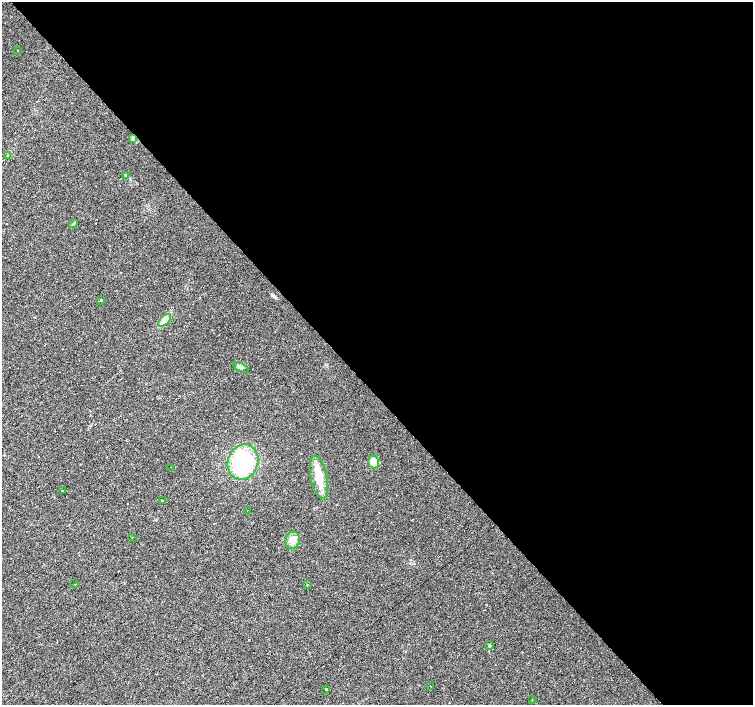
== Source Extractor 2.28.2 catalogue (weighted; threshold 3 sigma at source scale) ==
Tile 8 of 4 x 4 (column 4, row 2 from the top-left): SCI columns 4505-6005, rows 2955-4359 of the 6008 x 5969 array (HDU 1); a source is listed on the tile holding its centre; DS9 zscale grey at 2 x 2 block average (1 PNG px = mean of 2 x 2 image px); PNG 755 x 707 px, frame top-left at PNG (2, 2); each listed source drawn as its Kron ellipse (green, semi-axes under 4 px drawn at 4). Shown black and unused: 55% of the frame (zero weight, under 2 of 3 exposures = <1% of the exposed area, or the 3 px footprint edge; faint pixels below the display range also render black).
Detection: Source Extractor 2.28.2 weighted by HDU 2 'WHT'; one run over the whole footprint, this tile lists its part. Background 0.0312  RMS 0.0061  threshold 0.0272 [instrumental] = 3 sigma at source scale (4.5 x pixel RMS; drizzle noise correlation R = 1.50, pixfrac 1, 0.0396/0.0396 arcsec/px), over >= 5 px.
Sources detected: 31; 1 inside a brighter object's white glare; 7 cosmic-ray / hot-pixel residue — neither listed nor drawn; the other 23 listed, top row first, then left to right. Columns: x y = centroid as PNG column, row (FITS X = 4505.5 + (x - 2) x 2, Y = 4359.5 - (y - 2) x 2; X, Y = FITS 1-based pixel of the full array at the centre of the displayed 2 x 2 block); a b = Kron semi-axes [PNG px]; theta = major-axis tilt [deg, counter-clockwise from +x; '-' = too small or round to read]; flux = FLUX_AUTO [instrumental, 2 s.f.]
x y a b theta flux
17 50 2 2 - 4.7
132 138 3 2 - 1.1
8 156 2 2 - 15
126 175 3 3 - 1.6
73 223 5 2 - 1.4
101 300 2 2 - 1.3
165 320 8 4 45 6
241 367 8 3 -28 2.8
243 462 18 15 71 80
373 462 7 5 -69 13
171 467 2 2 - 0.69
319 477 22 8 -79 29
62 491 2 2 - 1.9
162 501 3 2 - 0.86
248 510 2 2 - 0.97
132 537 2 2 - 0.52
293 540 8 7 - 9.7
75 584 2 2 - 1.2
307 585 2 2 - 18
489 645 4 2 - 1.2
431 686 2 2 - 1.7
326 689 2 2 - 2
532 700 2 2 - 0.61
Diffuse or blended objects may show on this block-average render without a row.